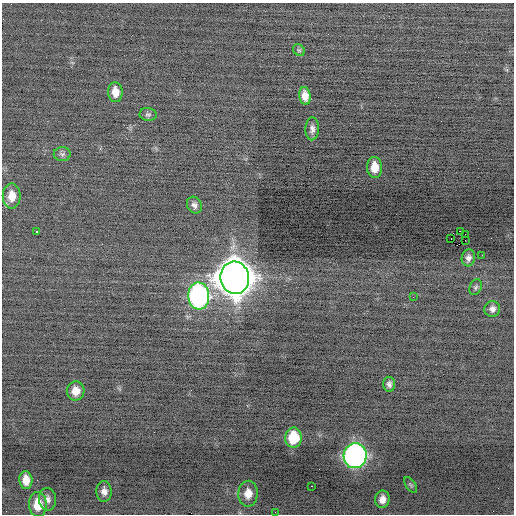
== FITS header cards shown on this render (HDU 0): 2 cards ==
NAXIS1  =                  512 / Axis length
NAXIS2  =                  512 / Axis length

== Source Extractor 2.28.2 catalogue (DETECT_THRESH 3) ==
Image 512 x 512 px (HDU 0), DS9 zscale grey, 1 PNG px = 1 image px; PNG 516 x 516 px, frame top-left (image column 1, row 512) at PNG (2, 3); each listed source drawn as its Kron ellipse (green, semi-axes under 4 px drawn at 4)
Background -0.215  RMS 0.69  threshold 2.08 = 3 sigma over >= 5 px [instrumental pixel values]
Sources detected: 35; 1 with non-positive FLUX_AUTO (blend fragments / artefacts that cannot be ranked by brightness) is neither listed nor drawn; the other 34 listed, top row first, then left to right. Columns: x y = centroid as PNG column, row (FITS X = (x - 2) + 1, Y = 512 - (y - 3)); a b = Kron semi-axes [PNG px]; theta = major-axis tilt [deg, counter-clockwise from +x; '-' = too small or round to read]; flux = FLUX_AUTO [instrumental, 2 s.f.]
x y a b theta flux
299 50 6 5 - 76
115 92 10 7 -85 520
305 96 9 5 -82 400
148 114 8 6 -8 110
312 129 11 6 88 230
62 154 8 7 - 130
375 167 10 7 -87 630
12 196 12 9 90 600
194 205 9 7 -60 180
460 231 2 2 - 4700
36 232 3 3 - 680
465 235 3 2 - 210
451 239 2 2 - 1100
465 240 2 2 - 42
482 255 2 2 - 63
468 258 8 6 81 230
235 278 16 14 -83 120000
476 287 8 6 64 110
199 296 13 10 -86 14000
413 297 2 2 - 36
492 309 8 8 - 230
389 384 7 6 - 170
76 391 9 9 - 450
293 438 10 8 86 1600
355 456 12 11 - 21000
26 480 9 6 -85 500
411 485 9 5 -55 92
311 486 3 2 - 340
104 491 10 7 -89 300
248 494 13 10 88 550
47 499 11 8 -86 270
382 499 9 7 82 370
38 504 12 9 -88 1000
275 512 3 2 - 39
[1 non-positive-flux detection neither listed nor drawn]